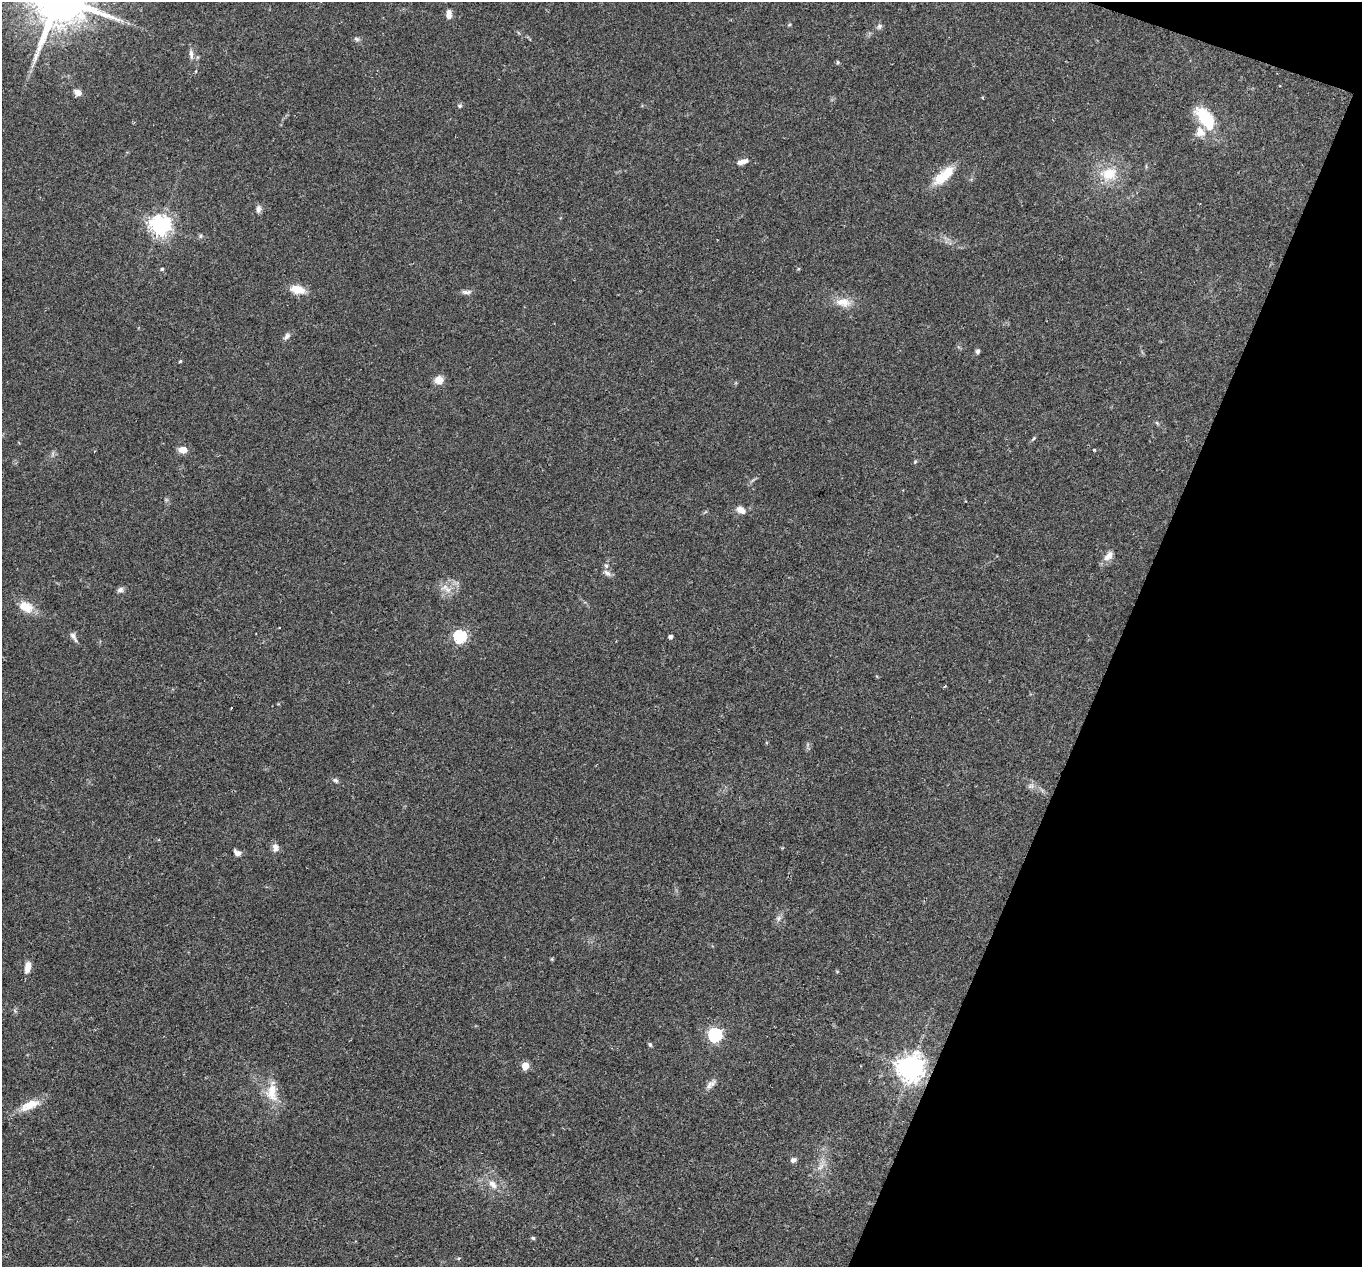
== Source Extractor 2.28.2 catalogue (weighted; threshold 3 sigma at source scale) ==
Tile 8 of 4 x 4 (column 4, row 2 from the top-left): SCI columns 4084-5443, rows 2795-4059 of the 5444 x 5458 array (HDU 1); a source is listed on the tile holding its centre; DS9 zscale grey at full resolution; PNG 1364 x 1269 px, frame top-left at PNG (2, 2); no overlay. Shown black and unused: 18% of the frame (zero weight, under 2 of 3 exposures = <1% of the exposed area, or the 3 px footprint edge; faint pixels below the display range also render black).
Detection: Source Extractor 2.28.2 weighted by HDU 2 'WHT'; one run over the whole footprint, this tile lists its part. Background 0.0311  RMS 0.0038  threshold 0.0171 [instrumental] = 3 sigma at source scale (4.5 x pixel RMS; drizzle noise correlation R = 1.50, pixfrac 1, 0.05/0.05 arcsec/px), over >= 5 px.
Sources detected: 60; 1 cosmic-ray / hot-pixel residue — not listed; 1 inside a brighter listed object's ellipse — not listed separately; the other 58 listed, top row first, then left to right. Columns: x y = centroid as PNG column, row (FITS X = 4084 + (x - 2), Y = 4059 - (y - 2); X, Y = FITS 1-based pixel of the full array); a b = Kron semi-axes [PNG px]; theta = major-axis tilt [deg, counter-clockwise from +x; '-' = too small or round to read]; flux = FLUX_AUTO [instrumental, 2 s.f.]
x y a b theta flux
449 14 10 5 88 3.1
789 25 5 3 - 0.38
879 26 8 6 52 1
356 39 9 5 -27 0.84
191 54 14 5 -83 1.7
838 62 4 4 - 0.67
78 92 8 6 -28 2.4
460 106 6 5 - 0.65
1206 119 19 10 -53 26
1200 132 15 13 -64 4
743 162 13 6 16 2.5
1109 174 24 19 11 11
944 175 31 12 41 9.9
258 209 9 6 85 1.5
160 225 7 7 - 240
200 236 6 4 89 0.58
162 269 5 4 - 0.49
798 269 5 4 - 0.4
297 289 15 8 -13 6.6
466 292 14 5 0 1.5
843 302 21 12 -6 5.5
287 336 11 6 49 1.4
978 351 6 5 - 0.83
180 361 4 4 - 0.48
439 380 10 9 - 3.7
1157 423 7 4 -45 0.56
1033 438 8 4 40 0.58
183 450 7 6 - 4.5
1094 450 3 3 - 0.47
915 462 5 5 - 0.49
741 510 13 8 -28 2.8
1109 556 15 9 47 3
607 573 11 6 -40 1.5
445 587 12 7 16 2.7
120 590 8 7 - 1.2
26 607 20 13 -27 6.1
279 628 3 2 - 0.29
74 637 15 5 -58 1.5
460 637 6 6 - 51
671 637 4 4 - 1.3
945 686 4 3 - 0.38
336 780 7 5 -37 0.8
1031 786 10 6 18 1.3
275 847 11 7 -84 2
237 853 8 6 -40 1.8
779 918 9 7 67 1.3
28 967 13 7 78 3.5
715 1035 6 6 - 71
650 1044 6 5 - 0.67
525 1066 5 5 - 12
911 1068 9 8 - 420
709 1085 15 8 56 2.1
272 1092 32 15 -88 8.6
30 1105 28 10 25 6.6
793 1160 7 6 - 1.2
820 1167 13 6 41 2.2
493 1184 14 8 -49 3.3
533 1238 5 4 - 0.59